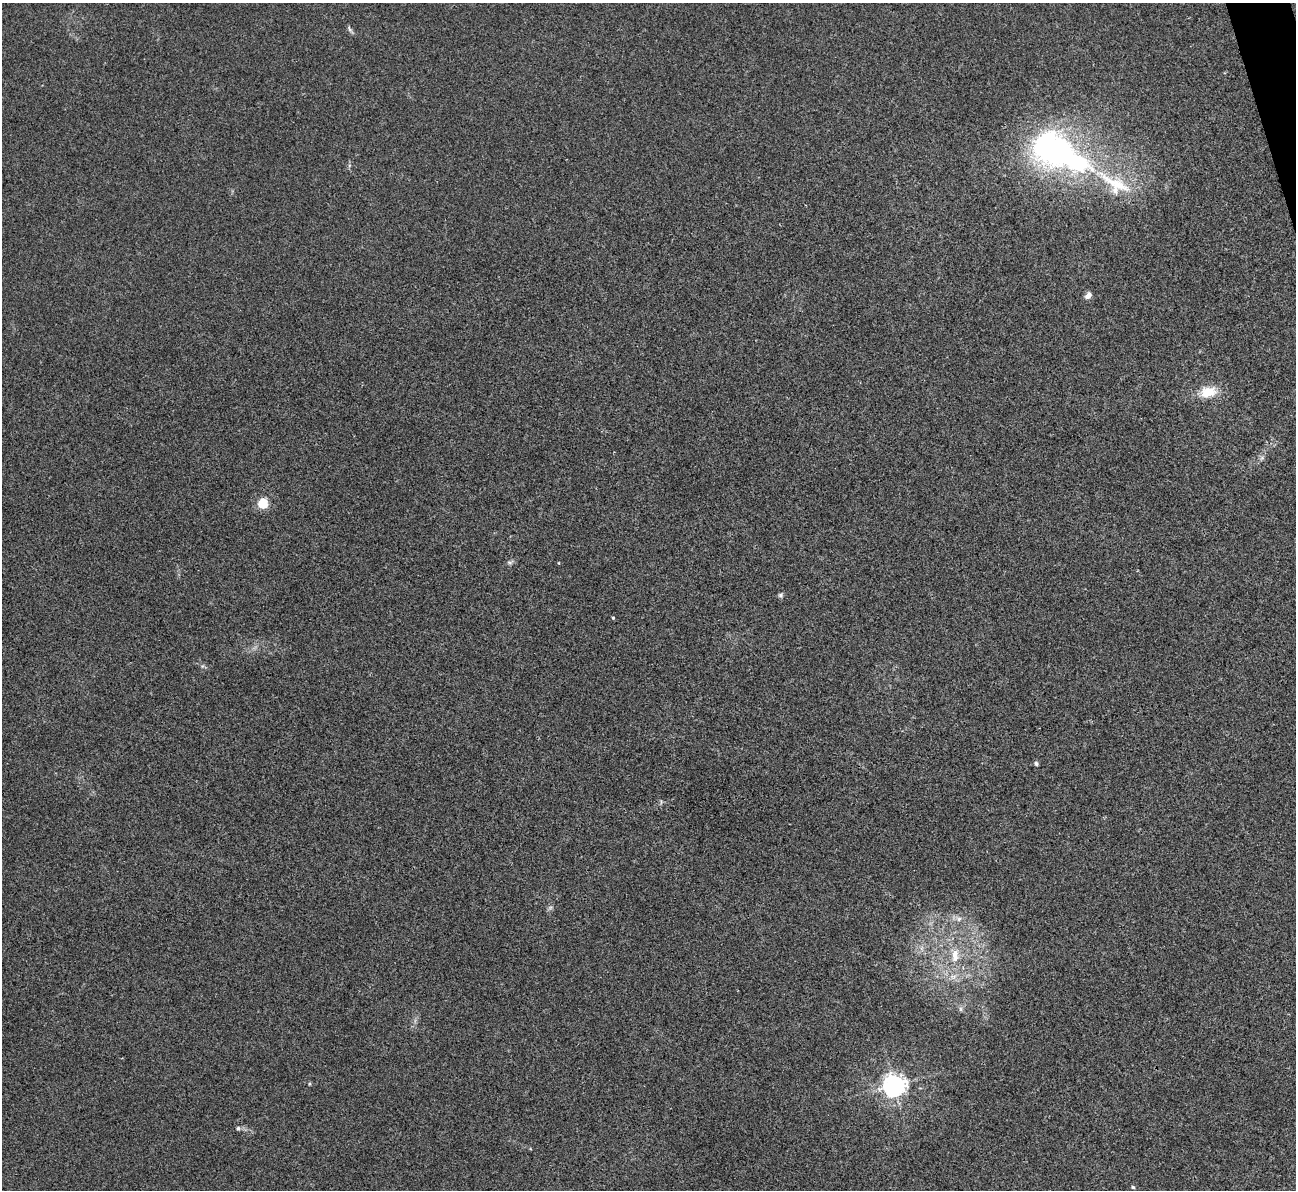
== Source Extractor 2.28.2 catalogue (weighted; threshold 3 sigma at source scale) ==
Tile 10 of 4 x 4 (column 2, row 3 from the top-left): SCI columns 1298-2591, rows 1455-2642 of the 5180 x 5164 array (HDU 1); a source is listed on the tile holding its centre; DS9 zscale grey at full resolution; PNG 1298 x 1192 px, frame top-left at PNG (2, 3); no overlay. Shown black and unused: <1% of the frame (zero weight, under 3 of 4 exposures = <1% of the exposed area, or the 3 px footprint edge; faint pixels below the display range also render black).
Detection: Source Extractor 2.28.2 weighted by HDU 2 'WHT'; one run over the whole footprint, this tile lists its part. Background 0.0653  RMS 0.005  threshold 0.0223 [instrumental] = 3 sigma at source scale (4.5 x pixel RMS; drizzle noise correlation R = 1.50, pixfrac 1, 0.05/0.05 arcsec/px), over >= 5 px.
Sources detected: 22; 2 inside a brighter listed object's ellipse — not listed separately; the other 20 listed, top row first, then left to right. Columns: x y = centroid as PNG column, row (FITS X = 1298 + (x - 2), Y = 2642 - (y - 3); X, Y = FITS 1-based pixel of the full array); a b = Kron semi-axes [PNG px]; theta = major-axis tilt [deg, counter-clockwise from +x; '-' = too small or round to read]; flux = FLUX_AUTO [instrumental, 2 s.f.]
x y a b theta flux
350 29 12 4 -56 1.2
1054 150 39 33 -26 130
1115 183 64 14 -28 23
1088 295 8 6 48 2.9
1208 392 22 13 12 10
1262 458 7 6 - 1.1
263 503 5 5 - 34
509 562 8 5 -6 1.1
780 595 6 6 - 0.94
613 618 4 4 - 0.45
1036 764 7 5 -86 0.91
550 908 7 4 19 0.91
959 919 9 7 2 2.2
955 955 20 10 89 8.1
953 977 10 7 11 2.8
961 1009 7 4 -89 0.91
309 1084 5 3 - 0.5
894 1085 7 7 - 410
238 1128 6 5 - 1.1
1133 1187 5 4 - 0.6